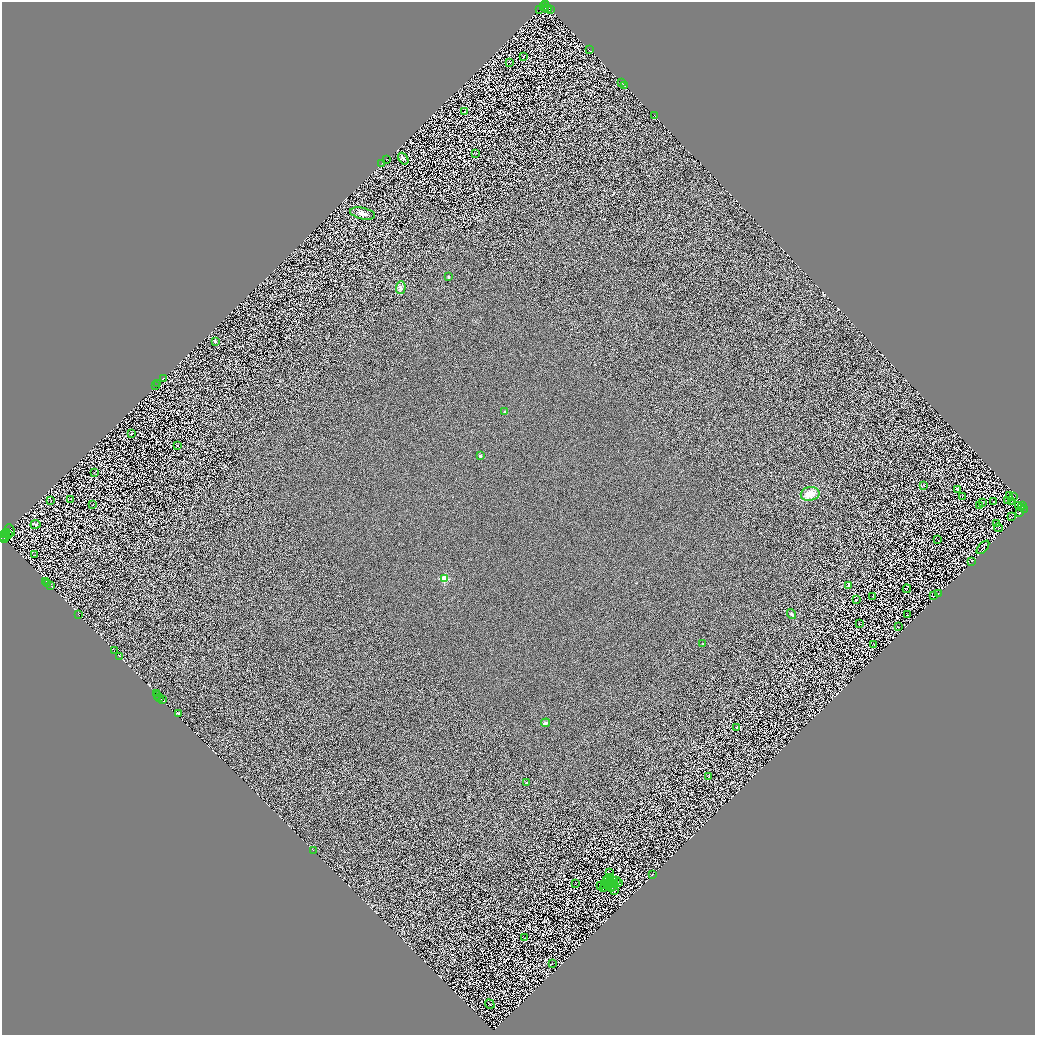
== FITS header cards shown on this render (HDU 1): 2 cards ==
NAXIS1  =                 2066
NAXIS2  =                 2065

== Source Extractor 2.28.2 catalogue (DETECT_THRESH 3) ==
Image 2066 x 2065 px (HDU 1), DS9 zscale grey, zoomed out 1/2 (1 PNG px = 2 x 2 image px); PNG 1037 x 1037 px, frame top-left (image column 2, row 2065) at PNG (2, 2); each listed source drawn as its Kron ellipse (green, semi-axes under 4 px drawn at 4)
Background 0.5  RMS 2.1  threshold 6.24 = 3 sigma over >= 5 px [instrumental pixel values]
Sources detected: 160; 49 cannot appear on this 1/2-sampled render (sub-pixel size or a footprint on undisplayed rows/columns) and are neither listed nor drawn; the other 111 listed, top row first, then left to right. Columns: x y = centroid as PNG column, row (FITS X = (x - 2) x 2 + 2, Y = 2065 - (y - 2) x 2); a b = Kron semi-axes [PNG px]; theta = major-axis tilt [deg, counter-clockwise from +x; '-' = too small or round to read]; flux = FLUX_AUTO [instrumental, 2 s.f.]
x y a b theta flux
545 5 2 1 - 3500
543 6 2 1 - 1300
545 8 3 1 - 23
547 8 3 2 - 3400
539 9 2 1 - 320
550 9 3 1 - 42
589 49 2 1 - 550
523 56 2 1 - 110
510 62 3 2 - 130
622 82 2 1 - 2500
625 86 2 1 - 250
465 111 2 1 - 94
654 116 2 1 - 6100
476 153 3 2 - 120
386 159 3 1 - 390
403 159 6 4 -57 820
382 163 2 2 - 1800
362 213 13 5 -13 2100
448 277 3 3 - 470
401 288 6 5 - 1100
215 342 2 2 - 1900
164 378 3 2 - 6200
158 383 2 1 - 250
156 386 3 1 - 820
505 411 3 3 - 290
132 434 2 1 - 110
177 446 2 1 - 2700
480 456 4 3 - 430
94 473 2 1 - 100
924 485 2 2 - 350
957 490 3 2 - 220
810 494 9 7 11 4800
1010 495 2 1 - 160
962 497 2 1 - 140
1013 497 2 1 - 190
71 499 2 1 - 100
51 500 3 2 - 120
1008 500 2 1 - 85
993 502 2 1 - 120
1011 502 2 2 - 130
982 503 2 1 - 190
93 504 3 1 - 94
979 505 4 2 - 220
1018 505 2 1 - 120
1022 506 2 1 - 150
1021 508 4 1 - 190
1024 509 2 1 - 430
1020 512 4 1 - 150
1012 516 3 1 - 110
35 524 5 3 - 390
996 524 3 2 - 160
999 528 4 1 - 150
10 530 6 3 -66 3900
6 533 3 2 - 140
4 535 2 1 - 6200
9 535 3 1 - 280
3 537 5 2 - 8400
4 538 2 2 - 3100
938 540 3 2 - 110
983 547 8 2 48 360
35 555 2 1 - 100
972 561 2 1 - 71
444 579 3 3 - 15000
46 581 2 1 - 4100
48 583 2 1 - 1300
849 585 3 3 - 380
51 586 2 1 - 3200
907 589 4 2 - 92
938 593 2 1 - 78
873 596 2 1 - 100
934 596 3 1 - 100
856 600 2 2 - 490
78 614 2 1 - 260
792 614 5 4 - 750
908 615 3 1 - 99
859 623 2 1 - 86
898 627 2 1 - 150
703 644 3 2 - 250
874 644 3 1 - 82
114 651 2 1 - 4400
119 656 2 1 - 360
156 694 2 1 - 5800
158 696 2 1 - 830
159 697 2 1 - 2400
162 700 2 1 - 19000
178 714 2 2 - 620
546 723 4 4 - 680
736 727 4 2 - 220
709 777 2 2 - 240
526 783 2 2 - 770
313 850 2 1 - 66
609 872 2 2 - 180
653 874 3 1 - 90
610 878 2 1 - 120
607 879 2 1 - 52
606 881 3 1 - 43
616 881 2 1 - 74
612 882 3 1 - 160
619 882 2 1 - 68
575 883 3 1 - 110
615 883 2 1 - 73
607 884 3 1 - 170
600 885 2 2 - 110
605 885 3 1 - 120
613 886 2 1 - 150
611 888 2 1 - 240
603 889 3 3 - 480
614 890 2 1 - 120
525 938 2 1 - 93
552 963 2 1 - 92
490 1004 5 1 - 190
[49 sub-pixel or undisplayed-footprint detections neither listed nor drawn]